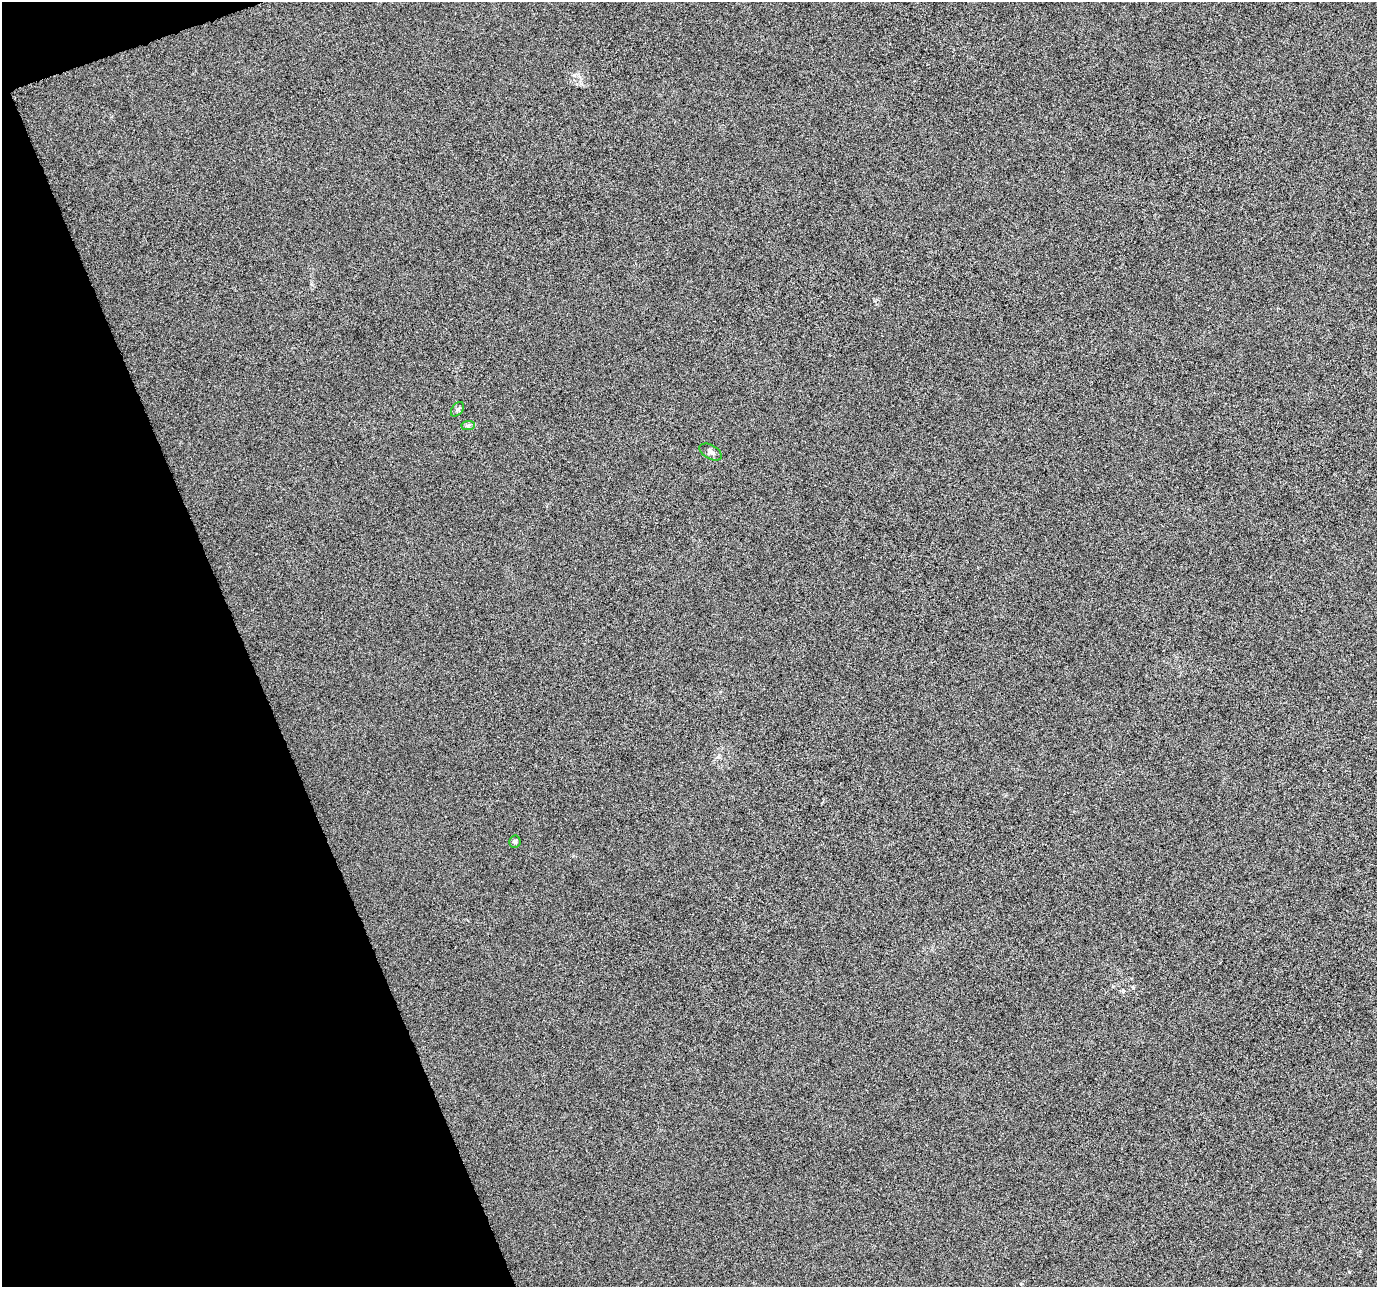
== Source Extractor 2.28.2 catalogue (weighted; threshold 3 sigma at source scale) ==
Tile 5 of 4 x 4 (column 1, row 2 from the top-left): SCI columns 2-1376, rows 2698-3982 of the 5500 x 5339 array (HDU 1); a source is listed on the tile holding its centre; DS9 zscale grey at full resolution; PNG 1379 x 1289 px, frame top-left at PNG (2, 2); each listed source drawn as its Kron ellipse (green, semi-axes under 4 px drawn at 4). Shown black and unused: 18% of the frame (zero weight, under 10 of 20 exposures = <1% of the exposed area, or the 3 px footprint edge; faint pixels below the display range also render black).
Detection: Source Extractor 2.28.2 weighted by HDU 2 'WHT'; one run over the whole footprint, this tile lists its part. Background -6.09e-04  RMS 0.0017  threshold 0.00681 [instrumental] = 3 sigma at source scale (4.09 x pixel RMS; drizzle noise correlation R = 1.36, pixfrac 0.8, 0.0396/0.0396 arcsec/px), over >= 5 px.
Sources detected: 4; all 4 listed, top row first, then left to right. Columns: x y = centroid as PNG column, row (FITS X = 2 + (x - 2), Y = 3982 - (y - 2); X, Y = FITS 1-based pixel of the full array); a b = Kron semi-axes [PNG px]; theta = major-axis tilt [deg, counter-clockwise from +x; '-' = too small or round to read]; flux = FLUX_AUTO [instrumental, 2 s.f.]
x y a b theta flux
457 409 8 5 53 0.32
468 425 7 4 1 0.3
711 452 12 7 -30 0.64
515 841 6 6 - 0.35